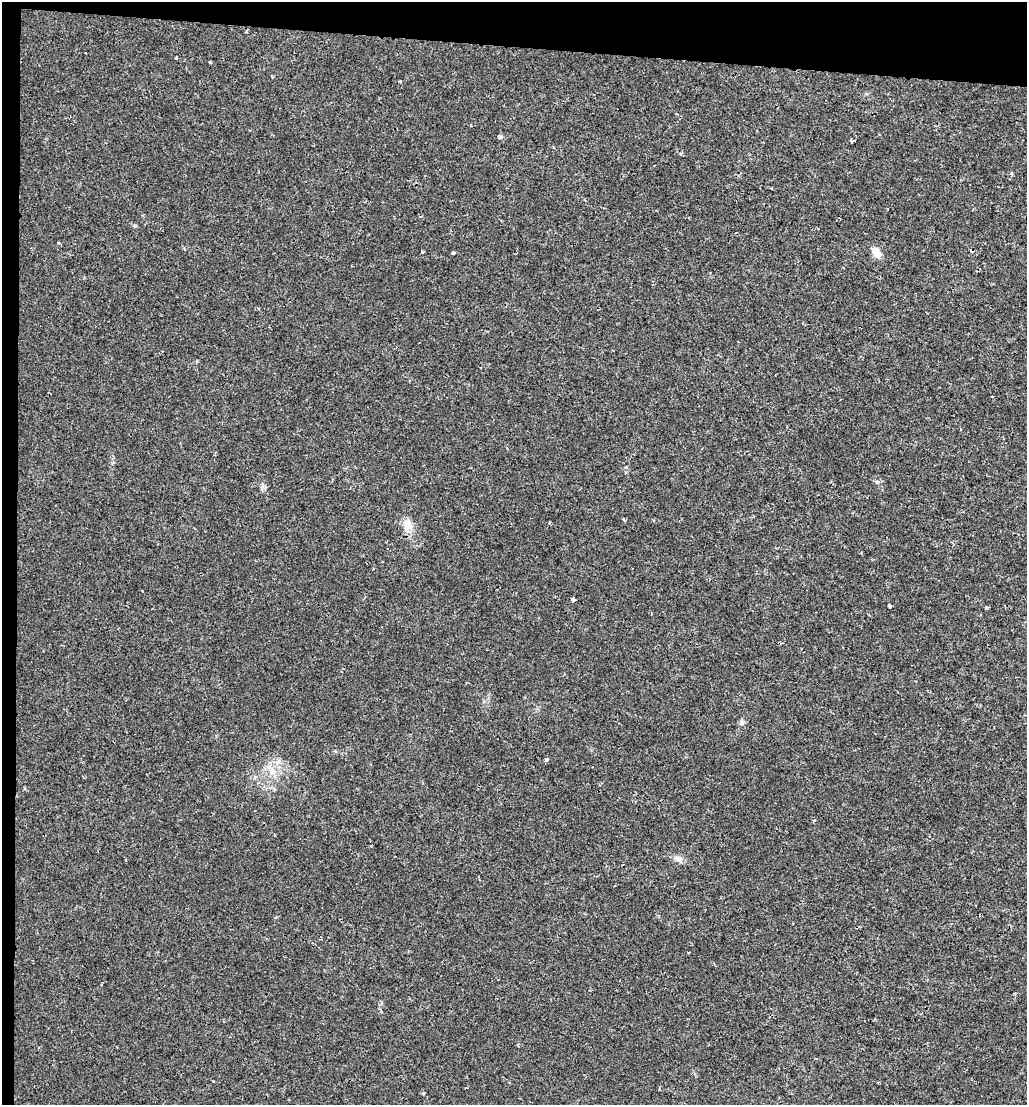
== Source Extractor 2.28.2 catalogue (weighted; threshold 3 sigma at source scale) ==
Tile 1 of 2 x 2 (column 1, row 1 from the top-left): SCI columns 139-1163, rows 1105-2207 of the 2327 x 2207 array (HDU 1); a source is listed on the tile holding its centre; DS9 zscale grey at full resolution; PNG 1029 x 1107 px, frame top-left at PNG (2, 2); no overlay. Shown black and unused: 6% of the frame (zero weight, under 2 of 3 exposures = <1% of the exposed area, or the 3 px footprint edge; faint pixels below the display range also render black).
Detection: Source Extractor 2.28.2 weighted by HDU 2 'WHT'; one run over the whole footprint, this tile lists its part. Background 0.00532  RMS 0.0024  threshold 0.0106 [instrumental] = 3 sigma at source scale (4.5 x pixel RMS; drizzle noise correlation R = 1.50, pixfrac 1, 0.0396/0.0396 arcsec/px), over >= 5 px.
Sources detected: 21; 1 cosmic-ray / hot-pixel residue — not listed; the other 20 listed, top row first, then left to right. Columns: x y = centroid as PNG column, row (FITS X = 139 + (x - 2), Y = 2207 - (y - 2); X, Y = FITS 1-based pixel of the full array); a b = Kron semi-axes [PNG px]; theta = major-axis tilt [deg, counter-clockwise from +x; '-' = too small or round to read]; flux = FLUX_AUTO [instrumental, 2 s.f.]
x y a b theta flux
176 57 3 3 - 0.87
210 62 3 3 - 0.32
400 81 3 2 - 0.25
500 137 4 3 - 1.1
852 141 5 4 - 0.43
422 252 4 3 - 0.26
453 253 5 3 - 0.29
876 253 13 8 -63 2.3
992 396 2 2 - 0.16
262 486 8 5 76 0.56
623 519 5 3 - 0.25
549 522 4 3 - 0.21
408 525 15 13 -79 2.4
573 599 4 4 - 2.3
889 605 4 3 - 0.58
741 722 7 7 - 0.63
546 759 4 3 - 0.74
272 771 12 8 -73 1.8
678 859 12 8 -28 1.2
423 1093 4 3 - 0.26